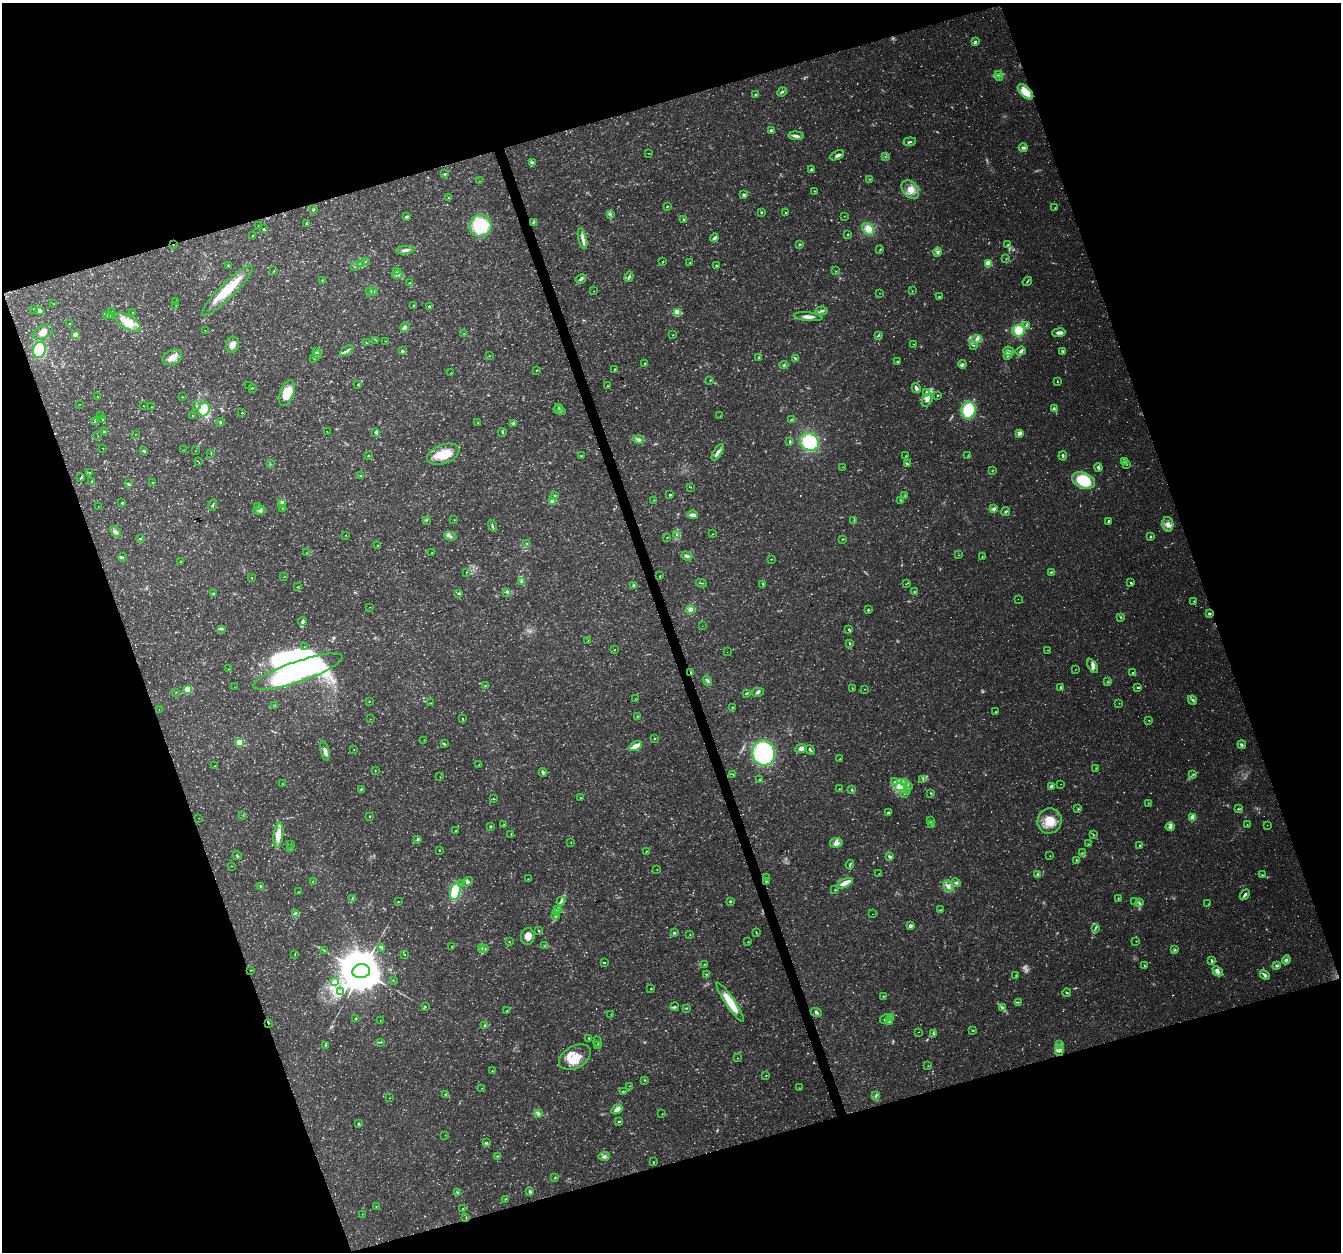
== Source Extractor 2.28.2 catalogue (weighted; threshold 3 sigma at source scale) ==
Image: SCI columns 5-5360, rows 119-5115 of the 5362 x 5182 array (HDU 1 of 3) = the unmasked area's bounding box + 8 px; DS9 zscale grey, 4 x 4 block average (1 PNG px = mean of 4 x 4 image px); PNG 1343 x 1254 px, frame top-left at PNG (2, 3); each listed source drawn as its Kron ellipse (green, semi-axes under 4 px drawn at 4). Shown black and unused: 38% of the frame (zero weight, under 3 of 4 exposures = <1% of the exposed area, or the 3 px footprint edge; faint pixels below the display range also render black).
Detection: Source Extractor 2.28.2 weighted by HDU 2 'WHT'. Background 0.0306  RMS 0.0034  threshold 0.0155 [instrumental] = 3 sigma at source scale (4.5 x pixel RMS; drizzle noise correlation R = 1.50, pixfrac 1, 0.0396/0.0396 arcsec/px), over >= 5 px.
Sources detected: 1021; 159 too faint to see at this stretch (4 x 4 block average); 1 inside a brighter object's white glare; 7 cosmic-ray / hot-pixel residue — neither listed nor drawn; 15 coinciding with a brighter row at this scale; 44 inside a brighter listed object's ellipse — not listed separately; of the other 795, all 500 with FLUX_AUTO >= 0.638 (the completeness limit of this list) listed and drawn (295 fainter detections not listed), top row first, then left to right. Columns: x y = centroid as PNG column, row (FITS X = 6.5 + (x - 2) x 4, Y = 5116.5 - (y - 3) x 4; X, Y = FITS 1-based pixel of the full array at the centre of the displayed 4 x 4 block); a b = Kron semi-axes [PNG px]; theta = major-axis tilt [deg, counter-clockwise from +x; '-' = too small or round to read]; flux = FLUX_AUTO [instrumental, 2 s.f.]
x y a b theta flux
975 42 3 3 - 4.4
999 75 4 2 - 4.1
999 77 2 2 - 0.67
782 92 5 3 - 3.3
1026 92 9 5 -44 36
756 95 3 2 - 2
771 131 3 2 - 7.6
796 136 7 3 -3 10
909 142 6 2 6 3.7
1023 148 4 3 - 6.6
649 153 2 2 - 0.75
837 155 7 4 24 6.7
885 157 2 2 - 0.95
533 163 3 3 - 8.3
811 170 4 3 - 3.8
445 174 4 2 - 2.9
870 179 2 2 - 0.97
479 181 2 2 - 0.64
910 190 10 7 -49 23
814 191 2 2 - 1.3
744 195 2 2 - 27
448 197 2 2 - 1.6
667 206 2 2 - 2.8
1055 208 2 2 - 0.85
313 209 3 2 - 2.5
761 212 3 2 - 2.6
786 212 3 2 - 1.8
610 214 2 2 - 1.3
844 216 2 2 - 0.73
407 217 4 3 - 5.2
684 219 3 2 - 1.7
533 222 3 2 - 1.7
307 223 3 3 - 2.9
259 226 2 2 - 1.5
480 226 11 11 - 140
263 229 2 2 - 2.5
868 229 6 5 - 24
848 234 2 2 - 1.5
252 236 3 2 - 1.7
714 238 4 2 - 5.8
582 239 10 4 -77 10
800 244 3 2 - 2.5
173 245 2 2 - 1.4
1008 245 4 3 - 3.6
405 250 9 3 6 8.2
880 250 4 2 - 1.7
938 252 5 4 - 5.9
1006 259 3 2 - 0.81
663 261 3 2 - 1.4
365 262 3 2 - 1.6
690 263 2 2 - 1.1
988 263 2 2 - 130
362 264 3 2 - 1.9
228 265 3 2 - 1.7
716 266 3 2 - 1.8
354 267 2 2 - 0.72
274 271 3 2 - 1.4
836 271 2 2 - 0.77
397 272 3 2 - 1.9
397 274 5 2 - 3.3
629 277 5 2 - 4.5
581 279 5 3 - 4.5
322 281 2 2 - 1
1027 281 5 2 - 2
410 282 2 2 - 1.1
227 291 35 7 45 76
593 291 2 2 - 0.74
912 291 2 2 - 1.1
369 292 2 2 - 1.3
373 292 2 2 - 0.89
880 293 2 2 - 0.69
939 297 2 2 - 2.2
176 301 3 2 - 1.8
53 304 2 2 - 1.3
176 305 2 2 - 0.84
414 306 2 2 - 1.5
429 306 2 2 - 2.5
34 309 2 2 - 0.76
40 311 5 2 - 3.4
821 311 6 2 5 5.2
112 312 2 2 - 0.92
133 312 2 2 - 0.73
677 313 3 3 - 69
107 315 3 2 - 5.9
110 315 2 2 - 2
808 317 14 3 -6 13
128 322 14 7 -31 38
70 324 2 2 - 2.9
1026 326 4 3 - 3.5
405 327 5 4 - 5.9
205 331 2 2 - 0.66
1018 331 6 6 - 39
43 332 11 6 23 21
1059 333 6 3 6 8.7
464 334 3 2 - 1
76 335 4 3 - 17
673 335 2 2 - 1.1
878 336 4 2 - 2.5
977 339 4 3 - 5
376 340 3 2 - 1.2
386 341 2 2 - 0.86
366 342 2 2 - 1.1
913 344 2 2 - 0.97
232 345 8 6 74 15
973 345 2 2 - 1.4
39 350 8 6 76 94
347 351 7 2 33 7.3
402 351 3 2 - 3.3
1009 351 5 5 - 9
1020 351 5 3 - 4.9
316 352 4 2 - 4.3
1063 352 3 3 - 5.5
318 355 2 2 - 0.71
489 356 2 2 - 0.73
1007 356 3 2 - 2
172 357 10 7 19 21
314 358 2 2 - 0.9
758 358 4 2 - 2.2
795 358 4 2 - 4.3
898 361 3 2 - 2.2
645 363 2 2 - 1.1
962 364 4 2 - 3.5
784 365 4 2 - 2.4
615 369 3 2 - 1.3
537 370 4 2 - 1.4
451 373 2 2 - 0.69
710 380 2 2 - 0.89
1057 381 4 2 - 1.7
358 385 3 2 - 1.8
249 386 2 2 - 0.68
608 386 2 2 - 1.9
252 388 3 2 - 1.1
916 388 5 2 - 9.4
927 392 3 2 - 3.4
287 393 13 6 68 48
938 395 2 2 - 1.8
97 397 2 2 - 0.91
183 397 2 2 - 0.81
927 400 7 4 55 9.8
79 404 2 2 - 0.82
143 406 2 2 - 0.95
197 406 2 2 - 1.7
151 407 2 2 - 1.2
559 407 2 2 - 1.2
1054 409 3 2 - 1.9
204 410 7 5 67 25
559 410 6 2 -20 3.8
968 410 8 7 - 140
242 413 2 2 - 1.5
101 415 2 2 - 0.9
193 415 2 2 - 0.67
720 416 2 2 - 0.77
103 419 2 2 - 2.4
792 419 3 2 - 2.4
95 422 4 2 - 1.9
220 422 4 2 - 2.1
478 423 2 2 - 1
513 423 3 3 - 3.7
104 431 2 2 - 2.1
327 431 2 2 - 0.76
376 432 4 2 - 4.9
502 432 4 2 - 2
1019 433 2 2 - 46
135 434 2 2 - 0.82
98 436 2 2 - 0.95
639 440 5 3 - 5.5
790 442 2 2 - 3.1
809 442 9 8 - 110
103 448 2 2 - 0.67
143 450 4 2 - 2.5
183 450 2 2 - 0.67
196 451 2 2 - 0.67
718 452 9 3 57 11
211 453 2 2 - 1.1
443 454 17 9 21 54
368 455 2 2 - 1.8
581 456 2 2 - 2.2
906 456 2 2 - 0.88
968 456 2 2 - 1.3
1063 456 4 2 - 3.1
1125 461 3 2 - 3
198 462 2 2 - 0.96
270 464 2 2 - 1
907 464 3 2 - 2.9
1126 464 3 2 - 1.2
843 467 2 2 - 0.7
1098 468 4 3 - 4.3
992 470 2 2 - 0.83
89 473 2 2 - 4.5
361 476 3 2 - 1.9
81 478 3 2 - 1.8
1084 480 12 7 -21 81
92 481 2 2 - 1.2
153 482 2 2 - 0.67
129 484 4 2 - 2.6
691 487 2 2 - 0.82
555 495 2 2 - 1.4
670 495 2 2 - 5.1
905 496 2 2 - 1
653 500 2 2 - 0.77
553 501 2 2 - 68
901 501 2 2 - 1.7
122 502 3 2 - 2.2
282 503 4 3 - 5.8
213 505 6 2 66 3.4
98 506 2 2 - 0.71
257 507 2 2 - 1.2
283 508 2 2 - 0.7
993 509 4 3 - 5.6
259 510 6 2 0 5.4
1006 512 4 2 - 2.8
693 515 5 3 - 11
426 520 3 2 - 2.1
454 520 2 2 - 0.64
854 520 2 2 - 1.1
1109 521 3 2 - 3.2
1168 524 7 5 -79 12
492 526 6 2 -73 4.3
115 532 6 4 -46 7.4
713 534 2 2 - 1.1
346 535 2 2 - 1.3
677 535 4 2 - 2.4
450 536 6 3 -15 5.5
1150 537 2 2 - 7.2
667 538 2 2 - 0.89
140 539 3 2 - 3.5
842 539 2 2 - 1.3
527 543 2 2 - 1.3
377 545 2 2 - 0.93
307 553 2 2 - 0.86
432 553 2 2 - 1.3
959 555 2 2 - 0.83
687 556 5 3 - 7
122 557 4 3 - 2.8
982 557 2 2 - 1.4
771 559 2 2 - 0.99
180 561 2 2 - 0.86
467 572 2 2 - 0.71
1051 572 4 2 - 3.4
660 576 2 2 - 0.93
284 577 2 2 - 0.76
251 578 2 2 - 0.74
521 581 3 2 - 2.4
701 583 5 2 - 2
1131 583 3 2 - 2.8
763 584 2 2 - 1.3
906 584 2 2 - 0.65
634 586 3 3 - 5.7
297 587 2 2 - 0.98
507 592 3 3 - 3.2
914 592 3 2 - 1.6
459 593 3 2 - 3.2
213 594 2 2 - 9.6
1018 599 2 2 - 0.82
1194 601 2 2 - 1
369 607 2 2 - 0.68
690 610 4 4 - 8.6
868 610 2 2 - 3.1
1209 614 3 2 - 4.2
1121 617 3 2 - 1.9
302 621 4 3 - 7.4
702 626 2 2 - 3.6
222 629 4 2 - 2.8
849 629 3 2 - 1.9
588 641 2 2 - 1.2
850 643 3 2 - 1.8
304 647 2 2 - 0.7
615 650 2 2 - 0.83
1048 650 2 2 - 0.65
727 652 2 2 - 3.4
1092 666 8 4 -61 9
228 669 2 2 - 0.78
1076 669 2 2 - 0.72
298 672 47 10 19 530
691 673 3 2 - 2.3
1132 673 4 2 - 2.2
708 681 5 3 - 4.6
1107 682 2 2 - 1.1
485 686 3 2 - 1.8
235 687 2 2 - 0.75
852 688 3 2 - 0.99
1061 688 3 2 - 4.1
1137 688 2 2 - 1.4
864 689 2 2 - 0.76
188 690 3 3 - 29
176 692 2 2 - 0.92
758 692 6 3 13 6.1
746 693 2 2 - 1.4
636 699 2 2 - 0.75
1192 700 5 2 - 3.6
369 701 2 2 - 1.1
431 703 2 2 - 0.91
1119 703 2 2 - 0.64
274 706 2 2 - 0.77
732 707 2 2 - 1.3
159 710 2 2 - 0.7
996 712 2 2 - 1.3
638 716 2 2 - 1.3
370 719 2 2 - 0.87
462 719 3 2 - 1.5
1149 720 3 2 - 1.4
654 738 2 2 - 1.3
424 740 2 2 - 1.3
240 743 2 2 - 140
444 744 4 2 - 2.4
1242 745 4 3 - 3.7
635 746 7 2 28 34
354 749 2 2 - 0.74
801 749 6 3 23 13
810 750 5 2 - 3
325 751 10 4 -75 9.4
764 753 12 11 - 200
840 759 2 2 - 0.98
479 765 2 2 - 0.94
215 766 2 2 - 0.71
1096 768 2 2 - 1.2
375 770 2 2 - 0.91
543 772 4 3 - 5.2
1193 774 3 2 - 1.9
733 775 2 2 - 0.73
440 777 2 2 - 0.99
760 779 2 2 - 1.7
923 779 2 2 - 1.1
894 782 2 2 - 1.4
904 783 2 2 - 0.94
282 784 2 2 - 0.71
1061 784 2 2 - 0.65
908 786 3 2 - 2
1051 786 3 3 - 6.2
900 787 5 4 - 10
361 789 3 2 - 2.1
839 789 2 2 - 0.86
852 790 2 2 - 1.2
908 790 3 2 - 2.1
904 793 2 2 - 1.3
931 793 3 2 - 2
581 798 2 2 - 1.2
493 799 2 2 - 1.1
1148 803 2 2 - 0.88
1078 809 3 2 - 1.4
1238 809 3 2 - 1.9
888 813 2 2 - 5.7
243 815 2 2 - 0.84
370 816 2 2 - 1.6
199 818 2 2 - 0.88
1193 818 2 2 - 75
930 821 3 3 - 3.2
1050 821 13 12 - 44
504 825 3 2 - 2.3
932 825 2 2 - 0.92
1247 825 2 2 - 0.89
1267 825 2 2 - 0.86
490 826 2 2 - 3.2
1170 827 4 3 - 5.4
456 830 2 2 - 1.1
511 834 3 2 - 1.2
1093 834 3 2 - 1.1
278 835 12 5 83 26
418 839 2 2 - 15
571 842 2 2 - 0.93
836 843 6 5 - 9.5
290 844 2 2 - 1.3
1088 844 2 2 - 1.1
1139 846 3 2 - 2
291 848 3 2 - 1.6
439 850 2 2 - 1.2
646 851 3 2 - 1.3
1082 853 2 2 - 1.5
237 856 4 2 - 3.3
1050 856 2 2 - 1.4
890 857 4 3 - 4.3
1076 860 3 2 - 1.8
850 865 5 2 - 2.5
232 866 2 2 - 0.79
657 869 2 2 - 0.71
879 873 2 2 - 0.66
1038 874 4 3 - 4.7
1262 875 3 2 - 1.5
766 878 2 2 - 0.65
528 879 2 2 - 1.1
313 881 2 2 - 0.77
766 881 3 2 - 1.9
467 882 6 3 32 6.2
461 883 2 2 - 1.5
844 883 8 4 26 15
956 883 5 3 - 4.3
261 886 3 2 - 2
948 886 6 4 -55 9
835 890 2 2 - 1.2
299 892 2 2 - 0.79
455 892 9 5 77 100
1245 895 6 2 50 7.4
1118 898 3 2 - 1.4
352 899 2 2 - 1.2
561 901 4 3 - 4.3
730 901 2 2 - 6.6
398 902 2 2 - 1.1
1135 902 3 2 - 0.7
1140 903 3 2 - 2.4
1208 904 2 2 - 0.67
558 909 3 2 - 1.9
941 910 2 2 - 1.4
556 912 2 2 - 1
296 914 2 2 - 49
872 914 2 2 - 0.67
556 916 2 2 - 1.2
910 926 3 3 - 7.3
1095 928 4 2 - 3
539 931 3 2 - 1.6
756 932 2 2 - 0.89
675 933 3 2 - 3
690 935 2 2 - 1.2
528 936 8 6 80 16
1136 941 2 2 - 0.65
509 942 2 2 - 1
748 942 2 2 - 0.92
452 946 2 2 - 1.2
545 946 3 2 - 2.5
485 948 3 2 - 2.7
382 949 2 2 - 1.3
482 949 2 2 - 16
324 950 2 2 - 0.64
1175 950 3 2 - 1.8
295 954 3 2 - 1.2
405 955 2 2 - 0.83
1212 960 4 2 - 2.9
1286 960 4 4 - 4.7
604 963 3 2 - 1.5
705 964 3 2 - 1.7
1277 965 3 3 - 3.6
1144 966 4 2 - 1.9
251 970 2 2 - 0.85
361 971 9 7 7 15000
1218 971 6 3 -44 7.5
706 974 2 2 - 0.96
1016 975 3 2 - 1.5
1265 975 5 2 - 8.5
393 980 2 2 - 0.86
335 981 3 2 - 2.3
651 989 3 2 - 1.5
340 992 2 2 - 1.3
1067 993 4 2 - 2.2
883 996 2 2 - 1.2
730 1002 23 5 -56 62
1018 1002 2 2 - 0.99
425 1007 2 2 - 1.4
674 1007 4 3 - 3.8
686 1008 2 2 - 1.4
1002 1008 4 3 - 4
507 1011 2 2 - 1.9
816 1012 6 3 -22 4.3
611 1014 2 2 - 0.73
356 1018 2 2 - 2.3
891 1018 3 2 - 1.9
885 1019 5 2 - 3.3
380 1020 2 2 - 0.87
889 1021 2 2 - 1.5
268 1023 2 2 - 1
484 1025 3 2 - 1.3
972 1030 2 2 - 1
918 1032 2 2 - 1.3
933 1033 3 2 - 3
589 1038 2 2 - 2.7
381 1042 4 2 - 2.1
598 1042 5 2 - 2.7
1060 1044 2 2 - 0.75
326 1045 3 2 - 1.8
598 1046 3 3 - 3
1059 1051 5 4 - 7.3
575 1057 17 11 29 42
737 1058 2 2 - 0.8
928 1066 2 2 - 1.1
492 1071 2 2 - 1.1
766 1076 2 2 - 0.97
645 1080 2 2 - 1.8
629 1086 2 2 - 0.65
481 1088 2 2 - 0.69
799 1088 2 2 - 0.65
623 1091 3 2 - 1.8
446 1094 2 2 - 1
875 1096 2 2 - 0.99
390 1098 2 2 - 0.85
617 1109 6 3 32 15
538 1114 3 2 - 6.5
662 1114 2 2 - 0.87
619 1121 3 2 - 2.1
358 1124 4 2 - 2.3
445 1135 2 2 - 0.81
487 1142 2 2 - 1.5
498 1156 3 2 - 1.6
604 1156 6 3 3 5.3
653 1162 2 2 - 1.3
555 1177 2 2 - 2.1
530 1191 3 2 - 2.3
457 1193 3 2 - 1.9
505 1199 3 2 - 1.5
376 1206 2 2 - 0.77
463 1209 2 2 - 0.81
362 1214 2 2 - 0.67
466 1217 3 2 - 1.2
Overlapping masked pixels (flux is a lower limit): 4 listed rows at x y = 1026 92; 173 245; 691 673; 268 1023
Diffuse or blended objects may show on this block-average render without a row.